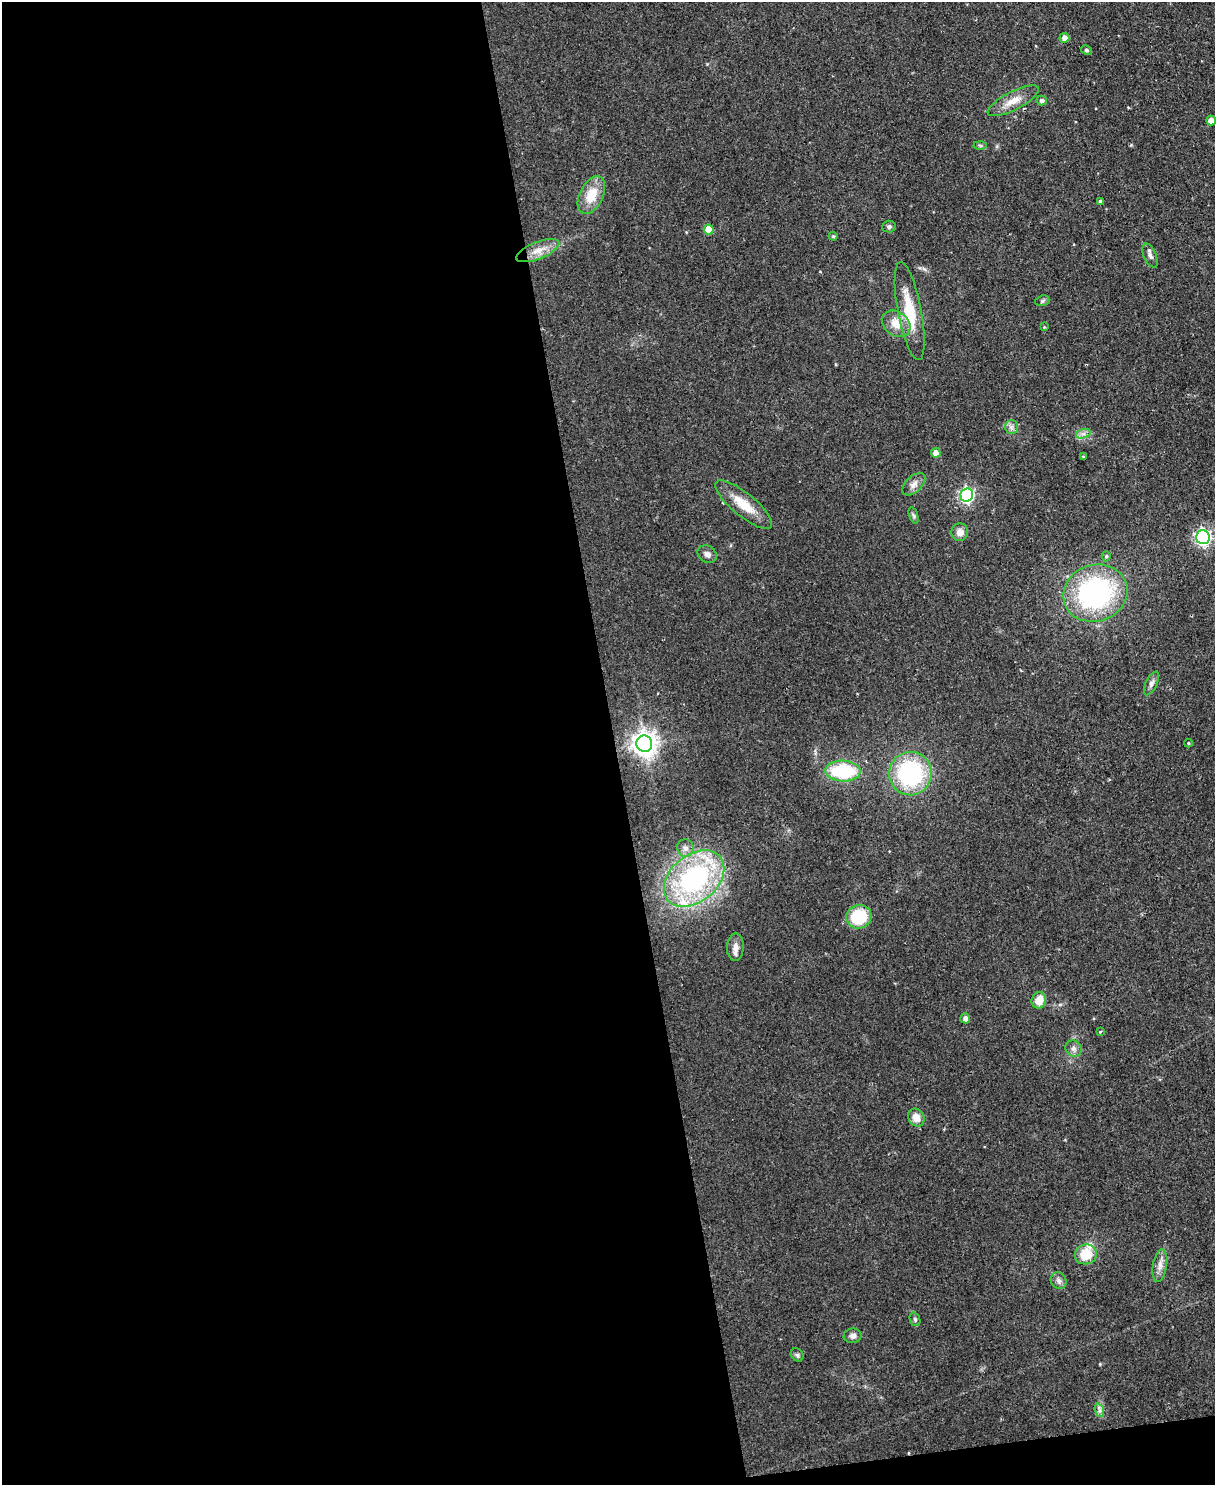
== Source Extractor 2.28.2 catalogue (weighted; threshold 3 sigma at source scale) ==
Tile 9 of 4 x 3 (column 1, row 3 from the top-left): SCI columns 4-1216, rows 138-1620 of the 4855 x 4839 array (HDU 1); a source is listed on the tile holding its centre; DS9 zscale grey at full resolution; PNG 1217 x 1487 px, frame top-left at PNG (2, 2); each listed source drawn as its Kron ellipse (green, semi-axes under 4 px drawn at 4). Shown black and unused: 52% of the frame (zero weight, under 2 of 3 exposures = <1% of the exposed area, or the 3 px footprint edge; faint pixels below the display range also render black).
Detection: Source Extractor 2.28.2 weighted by HDU 2 'WHT'; one run over the whole footprint, this tile lists its part. Background 0.0935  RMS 0.0096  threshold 0.0434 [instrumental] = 3 sigma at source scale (4.5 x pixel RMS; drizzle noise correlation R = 1.50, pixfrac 1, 0.05/0.05 arcsec/px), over >= 5 px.
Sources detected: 53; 2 inside a brighter listed object's ellipse — not listed separately; the other 51 listed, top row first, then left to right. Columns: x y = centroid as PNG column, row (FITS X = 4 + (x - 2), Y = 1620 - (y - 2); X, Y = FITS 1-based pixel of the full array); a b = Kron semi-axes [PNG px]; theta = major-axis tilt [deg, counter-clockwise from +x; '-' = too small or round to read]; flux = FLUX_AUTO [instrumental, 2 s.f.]
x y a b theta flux
1064 38 5 5 - 6.6
1086 50 6 4 -27 1.6
1042 100 5 5 - 2.7
1013 101 28 9 27 14
1211 121 5 5 - 11
980 145 6 4 -3 1.6
591 195 20 11 64 22
1100 201 4 4 - 2.4
889 227 7 6 - 2.3
709 229 5 5 - 19
833 236 4 4 - 1.3
538 251 23 8 22 13
1150 256 13 6 -66 3.9
1042 301 7 5 19 1.8
910 311 50 11 -79 36
896 324 15 12 -37 15
1044 327 4 3 - 0.77
1011 427 7 6 - 3.2
1083 434 7 4 18 3.1
936 453 5 4 - 9.2
1083 457 4 3 - 1.1
914 484 14 8 44 5.6
967 495 6 6 - 210
744 505 35 11 -39 23
914 516 8 3 -71 1.8
960 532 9 8 - 7
1203 537 7 6 - 270
707 554 10 8 -35 4.2
1106 556 5 4 - 1.4
1095 593 32 28 20 170
1151 683 13 5 63 3.6
1188 743 4 4 - 1.1
644 744 8 8 - 870
843 771 17 10 -2 66
910 774 22 21 - 110
685 848 9 8 - 5
694 879 34 23 40 160
859 917 12 11 - 41
735 947 14 8 88 6.9
1039 1000 8 7 - 14
965 1018 5 5 - 4.6
1100 1031 3 3 - 1.4
1074 1049 8 7 - 3.9
916 1118 9 7 -57 11
1086 1254 11 10 - 24
1160 1265 17 7 80 6.4
1059 1281 8 7 - 3.7
915 1319 7 5 -69 1.7
853 1336 9 7 10 4.2
797 1355 7 6 - 2
1099 1410 7 4 -71 2.5